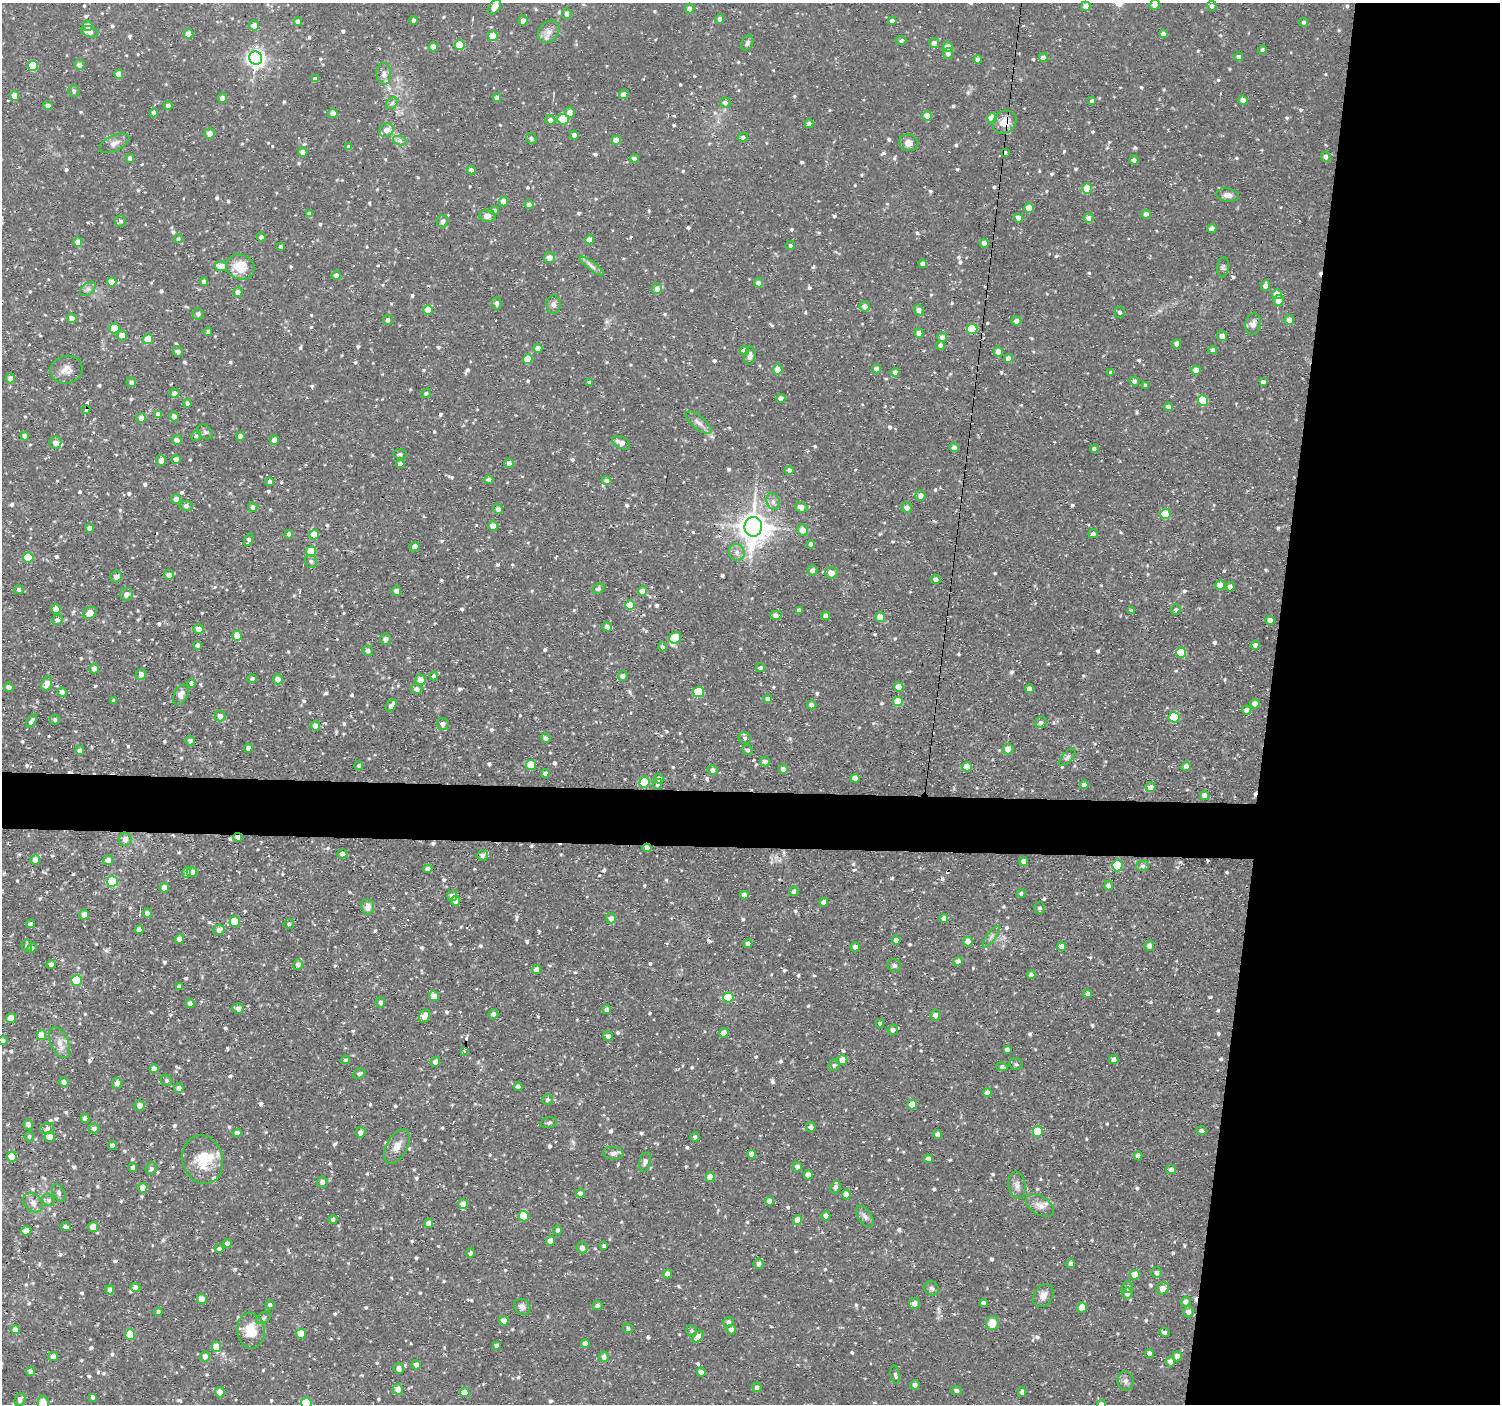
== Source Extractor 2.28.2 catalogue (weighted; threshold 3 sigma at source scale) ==
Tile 6 of 3 x 3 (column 3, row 2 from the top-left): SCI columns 2998-4495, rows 1615-3016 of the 4495 x 4522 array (HDU 1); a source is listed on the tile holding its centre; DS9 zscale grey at full resolution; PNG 1502 x 1406 px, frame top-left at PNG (2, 3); each listed source drawn as its Kron ellipse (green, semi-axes under 4 px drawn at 4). Shown black and unused: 19% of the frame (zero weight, under 2 of 3 exposures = <1% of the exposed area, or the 3 px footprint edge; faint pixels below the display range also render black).
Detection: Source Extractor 2.28.2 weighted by HDU 2 'WHT'; one run over the whole footprint, this tile lists its part. Background 0.0377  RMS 0.0038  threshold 0.0173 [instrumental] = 3 sigma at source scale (4.5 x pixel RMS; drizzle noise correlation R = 1.50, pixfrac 1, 0.05/0.05 arcsec/px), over >= 5 px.
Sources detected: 933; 1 inside a brighter object's white glare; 19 cosmic-ray / hot-pixel residue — neither listed nor drawn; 10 inside a brighter listed object's ellipse — not listed separately; of the other 903, all 500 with FLUX_AUTO >= 0.825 (the completeness limit of this list) listed and drawn (403 fainter detections not listed), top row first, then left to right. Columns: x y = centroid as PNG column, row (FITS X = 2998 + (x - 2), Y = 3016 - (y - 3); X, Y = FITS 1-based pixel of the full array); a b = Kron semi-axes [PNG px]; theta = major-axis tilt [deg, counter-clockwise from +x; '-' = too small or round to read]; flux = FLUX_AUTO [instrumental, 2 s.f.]
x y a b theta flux
1155 5 5 5 - 2.5
1086 6 4 4 - 4.2
1212 6 5 5 - 1.4
494 7 8 5 52 4.3
689 9 5 5 - 1.9
567 14 5 4 - 1.9
720 19 5 4 - 1.9
413 20 4 4 - 1.1
523 20 5 4 - 1.9
892 21 4 4 - 1.9
298 22 4 4 - 2.4
1304 22 4 4 - 0.89
254 25 5 5 - 3.7
88 26 5 5 - 2.7
89 32 9 5 -20 3.2
549 32 12 9 50 2.8
189 34 4 4 - 5.6
1163 34 4 4 - 1.5
493 36 5 4 - 11
901 41 5 4 - 1
747 43 8 5 67 1.1
934 43 5 5 - 2
460 45 5 4 - 10
433 47 4 4 - 4.3
948 47 5 4 - 5.5
1262 50 4 4 - 0.97
948 53 5 5 - 1.6
1043 57 4 4 - 1.8
1239 57 4 4 - 1.7
256 58 7 6 - 170
978 60 4 4 - 1.8
79 65 5 5 - 2.2
33 66 5 5 - 16
119 74 4 4 - 4
384 74 11 7 -86 1.9
315 79 4 4 - 1.8
74 91 6 5 - 1.1
624 94 5 4 - 2.7
15 96 5 4 - 4.9
222 98 5 4 - 2.4
497 98 4 4 - 1.9
1243 100 5 4 - 2.5
1092 101 4 4 - 1.4
392 103 6 5 - 0.89
725 103 5 5 - 1.1
48 106 4 4 - 1.9
168 106 4 4 - 1.4
570 112 5 5 - 2.6
154 113 4 4 - 1.2
333 113 4 4 - 2.4
927 116 5 4 - 7.1
992 118 5 5 - 10
563 119 6 5 - 13
550 120 5 5 - 1.8
1004 122 12 11 - 5.4
809 124 4 4 - 1.8
386 130 7 6 - 2.7
210 133 5 5 - 3.1
574 135 4 4 - 1.9
743 137 5 4 - 0.88
531 138 6 5 - 1.1
616 140 4 4 - 5.4
400 141 7 4 -19 0.91
114 143 16 8 25 2.5
909 143 9 8 - 2.9
349 147 4 4 - 1.6
303 152 4 4 - 1.9
1005 153 4 4 - 1.8
1326 157 5 5 - 1.7
130 158 4 4 - 1.8
634 158 4 4 - 1.5
1134 160 5 4 - 1.1
471 170 4 4 - 1.8
1087 189 5 4 - 7.8
1228 195 11 6 -8 2
504 201 5 4 - 4.7
529 205 4 4 - 2.1
1029 208 5 4 - 5.6
494 210 4 4 - 1
310 214 4 4 - 1.8
1146 214 4 4 - 2.6
487 216 8 6 0 2
1018 218 5 4 - 2.6
1088 218 5 5 - 2.3
121 221 6 5 - 0.99
443 221 6 5 - 1.8
1212 229 4 4 - 2.9
261 237 4 4 - 1.4
178 239 4 4 - 1.6
590 240 4 4 - 3.8
78 242 5 4 - 3.4
984 243 4 4 - 2.6
790 245 5 4 - 0.84
281 246 3 3 - 1
550 257 6 5 - 2.7
923 264 4 4 - 1.8
221 266 6 5 - 5.3
592 266 15 4 -38 1.6
240 267 14 12 -20 7.1
1223 267 10 5 83 0.89
336 275 5 4 - 1.8
112 282 5 4 - 4
204 282 4 4 - 1.8
758 283 4 4 - 1.9
1265 285 5 4 - 2.3
88 289 9 5 36 1.2
657 289 5 5 - 2.3
238 292 5 4 - 2.1
1277 294 5 5 - 4.5
1279 300 5 5 - 3.3
497 303 6 5 - 1.3
554 305 9 7 -88 1.6
865 306 5 5 - 2.4
428 310 5 4 - 6
919 310 6 4 -65 2.9
1120 312 5 5 - 0.97
198 314 5 5 - 1.3
72 318 5 4 - 1.9
388 320 5 5 - 1.3
1289 320 5 5 - 2.9
1016 321 5 5 - 2
1253 324 11 7 78 2.2
115 328 5 5 - 8.7
972 329 5 5 - 14
208 332 4 4 - 1.4
919 333 4 4 - 3.1
122 335 5 5 - 2.6
1222 336 5 5 - 2.3
942 337 5 5 - 2.2
148 339 5 5 - 7.3
1177 344 4 4 - 2.2
940 345 4 4 - 1.4
538 348 4 4 - 3.5
745 350 4 4 - 3.6
1213 350 4 4 - 1.8
178 352 5 5 - 1.9
998 352 5 4 - 4.6
750 356 9 5 81 1.5
1008 358 4 4 - 2.4
528 359 5 5 - 7.5
778 369 5 5 - 4.4
876 369 5 4 - 1.8
66 370 16 14 15 3.7
1196 370 4 4 - 3.9
895 372 4 4 - 2.2
1111 372 4 3 - 0.86
10 378 5 4 - 2
1134 381 5 4 - 1.7
131 382 5 4 - 1.2
589 382 4 3 - 0.95
1263 382 4 4 - 1.3
1145 385 4 3 - 0.9
174 393 5 4 - 1.6
426 393 5 4 - 0.96
781 398 4 4 - 2.1
1203 400 5 5 - 18
187 403 4 4 - 0.96
1168 407 4 4 - 2
86 410 4 3 - 8.3
158 414 4 4 - 2.9
174 416 5 4 - 2
141 418 5 5 - 2.1
699 423 16 6 -39 2.1
205 432 9 6 -41 0.91
25 436 4 4 - 2.5
196 436 5 4 - 0.95
240 436 4 4 - 2.1
177 440 5 5 - 2.4
275 440 5 4 - 2.8
55 443 6 6 - 2
621 443 9 5 -27 2.6
954 448 4 4 - 2.2
1094 449 4 4 - 1.3
400 454 7 5 2 1
176 459 4 4 - 2.4
161 460 5 4 - 2.9
509 463 5 4 - 2.1
400 464 4 4 - 1.8
789 470 4 4 - 1.8
489 480 4 4 - 1.6
606 480 5 4 - 1
270 482 4 4 - 1.8
920 495 5 5 - 2.2
176 499 5 4 - 2
773 501 8 6 -74 1.4
186 506 6 5 - 1.2
253 507 5 4 - 1.4
801 507 6 5 - 2.5
907 507 5 5 - 2.1
498 509 5 4 - 2
1165 514 5 5 - 13
493 526 5 4 - 4.8
753 527 10 8 -87 580
90 528 4 4 - 1.9
803 530 5 5 - 3.1
1093 533 4 4 - 1.2
289 534 4 4 - 1.8
314 535 5 4 - 6.1
249 540 6 4 66 1.8
811 544 4 4 - 2
415 547 5 4 - 2
311 551 5 5 - 9.5
737 552 8 8 - 1.9
28 558 5 5 - 14
311 561 6 6 - 1
812 570 5 5 - 2
831 573 6 5 - 3.3
169 575 5 5 - 2.3
116 576 6 5 - 2.2
936 579 5 4 - 1.8
1220 585 5 4 - 4.6
1230 587 4 4 - 2.2
19 589 5 4 - 1.1
598 589 6 5 - 0.89
396 591 5 4 - 1.7
643 591 4 4 - 4.4
127 594 6 6 - 2.1
630 605 5 4 - 8.4
56 609 5 5 - 3.3
799 610 4 4 - 1.7
1176 610 5 5 - 0.88
1131 611 4 4 - 0.85
90 613 7 5 34 3.9
776 615 6 4 -1 2.1
826 616 4 4 - 2.5
880 617 5 4 - 5.7
57 620 5 5 - 1.3
1270 620 4 4 - 2.6
607 627 5 4 - 1.8
198 629 5 5 - 2.9
237 636 5 4 - 8.5
675 638 6 5 - 12
386 639 5 5 - 1.9
198 645 4 4 - 1.2
1255 645 4 4 - 1.6
662 647 4 4 - 1.1
368 651 5 5 - 1.6
1181 653 5 5 - 13
760 668 4 4 - 1.2
94 669 5 4 - 3
141 674 5 5 - 2
434 676 4 4 - 0.86
623 676 5 4 - 1.8
252 679 5 4 - 0.91
278 679 5 5 - 2.7
421 680 5 5 - 4.4
47 683 7 5 72 3
191 683 4 4 - 0.9
9 687 5 4 - 1.8
899 687 5 4 - 5.4
417 689 5 5 - 2.2
1029 689 4 4 - 1.8
62 692 5 4 - 3.3
699 692 5 5 - 16
181 695 11 6 63 2.2
768 699 4 4 - 2.3
114 701 4 3 - 1.1
898 702 5 4 - 7.2
1255 704 5 4 - 2
391 705 7 4 54 2.4
812 705 5 4 - 1.7
1247 710 4 4 - 2.2
220 716 5 5 - 2
1174 717 5 5 - 19
55 720 5 4 - 0.98
31 721 7 4 54 1.3
1041 723 6 5 - 0.97
443 724 6 6 - 2
315 726 5 4 - 2.8
546 738 5 4 - 1.6
745 738 6 5 - 0.83
190 741 5 4 - 2
248 748 4 4 - 1.9
1008 749 5 5 - 3.7
80 750 4 4 - 1.8
748 750 5 5 - 0.96
1067 757 11 5 46 1.1
765 762 5 5 - 1.9
359 765 4 4 - 0.83
531 765 5 5 - 8.3
1186 766 4 4 - 2.3
967 767 5 4 - 7.9
783 769 5 4 - 1.9
713 770 5 5 - 1.7
545 773 4 4 - 1.7
855 778 4 4 - 4.6
659 779 5 5 - 2.1
644 782 5 5 - 17
658 784 5 4 - 1.2
1084 785 4 4 - 1.7
1150 787 5 5 - 2.1
1205 795 4 4 - 3
238 837 5 4 - 2.3
125 839 7 6 - 2.5
647 848 4 4 - 3.1
342 854 5 4 - 1.8
482 855 6 5 - 1.2
35 859 5 5 - 3.7
108 860 5 5 - 2.3
1024 861 4 4 - 2.1
1117 866 5 5 - 23
1143 866 6 5 - 0.97
428 869 4 4 - 1.9
192 872 5 5 - 2.1
186 873 5 4 - 2.2
112 881 5 5 - 20
1108 886 5 4 - 2.1
164 888 5 4 - 3.9
794 891 5 4 - 1.2
1021 893 4 4 - 0.85
744 895 4 4 - 2.4
452 896 5 5 - 1.9
455 901 5 5 - 2.4
824 902 4 4 - 2
368 907 7 6 - 3.3
1040 908 6 5 - 0.86
147 913 4 4 - 2.2
84 915 5 4 - 2.5
611 918 5 5 - 2.2
944 918 4 4 - 2.2
235 922 5 5 - 7.9
31 924 4 4 - 2.4
289 924 5 5 - 0.96
139 929 4 4 - 2.2
219 930 6 5 - 2.1
991 937 13 4 54 1.4
179 939 4 4 - 2
896 940 4 4 - 2
968 942 5 5 - 3.7
748 944 4 4 - 1.9
27 946 6 5 - 0.93
1149 946 5 5 - 1.8
855 947 4 4 - 1.9
1062 947 4 4 - 2.6
32 948 5 4 - 0.99
958 961 4 4 - 2
51 964 4 4 - 1.8
298 965 5 5 - 1.6
894 966 7 6 - 0.97
536 970 4 4 - 2.5
1031 975 4 4 - 1.8
76 980 5 5 - 18
179 987 4 3 - 1.1
1088 994 4 4 - 1.2
434 996 5 5 - 5.5
728 998 5 5 - 19
380 1002 5 5 - 1.2
190 1004 4 4 - 2.2
238 1009 5 5 - 2
607 1010 4 4 - 1.8
493 1014 5 5 - 1.7
935 1015 6 5 - 2
424 1016 7 5 60 3.4
11 1018 5 5 - 5.4
880 1023 4 4 - 1
893 1030 5 5 - 2.1
724 1033 4 4 - 3.5
42 1035 5 4 - 7.7
608 1036 5 4 - 1.6
3 1040 4 4 - 0.98
60 1043 16 8 -66 3.2
1007 1050 4 4 - 1.4
465 1051 3 3 - 3
1114 1059 4 4 - 2
346 1060 4 4 - 1.1
842 1060 5 5 - 4.3
435 1062 5 4 - 1.9
1016 1064 7 6 - 0.88
834 1065 6 5 - 0.99
1002 1067 6 4 -9 1.1
154 1069 4 4 - 2.4
359 1074 6 4 26 1
166 1080 6 5 - 0.85
64 1082 5 4 - 1.9
117 1083 5 5 - 2.4
518 1087 4 4 - 2
179 1088 5 4 - 1.9
987 1093 4 4 - 1.8
548 1100 5 5 - 0.94
140 1105 5 5 - 2.3
912 1105 5 4 - 6
85 1118 4 4 - 2.6
549 1123 8 5 12 0.87
28 1124 5 4 - 2
811 1127 5 4 - 1.8
47 1128 7 5 25 1.4
94 1128 5 5 - 1.5
1201 1131 5 4 - 1.1
360 1132 5 5 - 2.2
1038 1132 5 5 - 15
237 1133 4 4 - 2.1
938 1134 4 4 - 1.9
29 1136 5 4 - 0.91
50 1137 5 5 - 4.9
695 1137 5 4 - 0.84
112 1145 4 4 - 1.8
397 1146 19 10 61 3.7
613 1153 10 6 -6 1.5
752 1154 4 4 - 2.5
1138 1156 4 4 - 1.9
12 1157 5 5 - 6.9
928 1159 4 4 - 1.9
203 1160 24 20 -76 12
645 1162 10 5 73 1.3
797 1167 5 4 - 1.8
133 1168 4 4 - 1.6
151 1169 6 5 - 1.2
1171 1170 5 4 - 2
808 1175 4 4 - 2.8
710 1177 5 4 - 4.9
322 1182 5 5 - 1.7
1017 1185 13 8 -81 2.3
835 1187 6 5 - 0.91
142 1188 5 5 - 3.8
59 1193 9 6 -61 1.2
580 1193 4 4 - 1.9
846 1194 5 4 - 2.6
48 1200 7 5 -46 0.93
769 1201 4 4 - 1.9
33 1203 11 8 -42 2.1
463 1204 5 5 - 3.9
1040 1206 15 9 -32 3
524 1216 5 5 - 12
826 1216 4 4 - 2.3
865 1217 12 6 -55 1.6
333 1219 4 4 - 0.94
798 1220 4 4 - 5.1
429 1223 4 4 - 2.4
66 1226 5 3 - 1.3
93 1227 5 5 - 4.7
558 1230 5 4 - 1.1
26 1231 5 4 - 4.4
550 1241 5 4 - 4.1
227 1243 4 4 - 2.1
604 1246 4 3 - 0.95
582 1248 6 5 - 2.4
219 1249 4 4 - 1.1
470 1253 5 4 - 1
759 1264 5 5 - 1.7
1071 1264 4 4 - 1.9
1157 1273 5 5 - 1.2
667 1274 4 4 - 2
1135 1275 5 5 - 5
135 1287 5 4 - 1.9
1127 1287 6 5 - 0.93
932 1288 7 6 - 1.1
1163 1288 7 5 34 3.4
110 1290 4 4 - 1.8
1127 1293 5 5 - 2.7
1043 1296 12 9 56 2.5
202 1299 5 5 - 4.1
1186 1301 5 5 - 1.8
915 1303 5 5 - 2.4
984 1303 4 4 - 1.9
270 1305 5 4 - 1
597 1306 5 4 - 1.2
522 1307 8 7 - 1.9
1082 1308 5 5 - 7.2
158 1312 4 4 - 0.85
1188 1312 5 5 - 2.1
263 1318 8 5 33 0.94
504 1321 5 4 - 3.5
728 1322 5 5 - 1.7
992 1323 7 6 - 5
628 1328 5 4 - 0.95
15 1330 4 4 - 3.1
251 1330 18 13 -83 8.6
731 1330 5 5 - 2
692 1331 5 5 - 0.85
1164 1332 5 4 - 1.2
130 1334 5 5 - 13
301 1334 5 5 - 5.7
698 1336 7 4 50 4.3
585 1343 4 4 - 2.2
216 1346 5 5 - 7
496 1346 4 4 - 1.1
1149 1353 4 4 - 2
53 1356 5 4 - 2.2
205 1356 5 5 - 2.2
1177 1356 5 4 - 2.1
604 1357 5 4 - 1.9
1170 1362 5 4 - 2.9
416 1365 5 4 - 1.7
399 1368 5 5 - 2.4
30 1371 4 4 - 1.8
701 1372 4 4 - 1.7
895 1375 9 4 -80 0.84
1125 1381 9 8 - 1.5
915 1385 4 4 - 1.7
757 1387 5 4 - 1.2
398 1389 5 5 - 3.8
957 1391 5 4 - 1.2
220 1392 5 5 - 2.8
465 1392 5 4 - 4.9
1022 1392 5 4 - 1.9
93 1397 4 3 - 1
20 1399 7 5 70 1.3
306 1403 5 5 - 15
43 1404 8 5 -86 10
1101 1404 4 4 - 2
Overlapping masked pixels (flux is a lower limit): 6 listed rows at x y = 1004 122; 1005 153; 86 410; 238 837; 647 848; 482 855
Isophote crosses this tile's border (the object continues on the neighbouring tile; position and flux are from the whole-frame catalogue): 5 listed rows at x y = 1155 5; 3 1040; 306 1403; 43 1404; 1101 1404